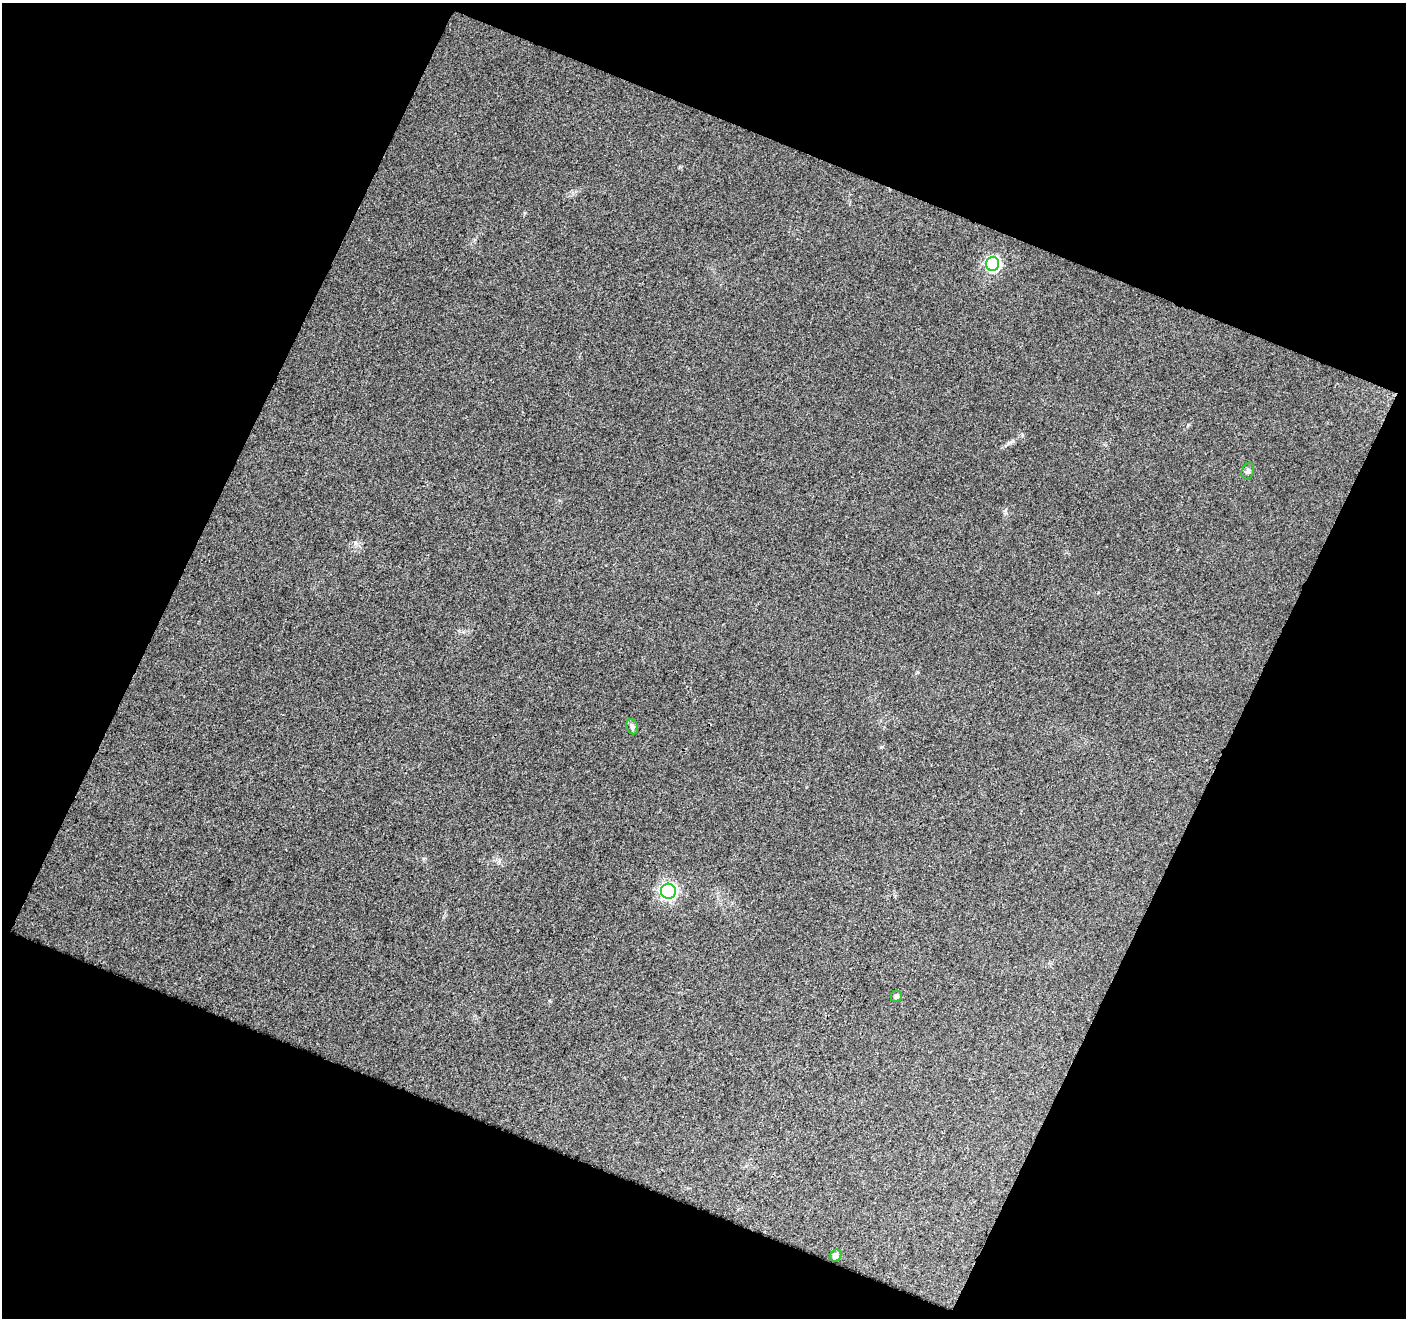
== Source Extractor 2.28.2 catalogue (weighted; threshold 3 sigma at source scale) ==
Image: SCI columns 3-1406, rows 61-1376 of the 1407 x 1434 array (HDU 1 of 3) = the unmasked area's bounding box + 8 px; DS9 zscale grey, full resolution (1 PNG px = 1 image px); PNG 1408 x 1320 px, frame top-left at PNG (2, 3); each listed source drawn as its Kron ellipse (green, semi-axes under 4 px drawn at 4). Shown black and unused: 44% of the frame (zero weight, under 3 of 4 exposures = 2% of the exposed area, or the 3 px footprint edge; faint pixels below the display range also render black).
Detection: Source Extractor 2.28.2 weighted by HDU 2 'WHT'. Background 0.0265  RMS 0.0065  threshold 0.0293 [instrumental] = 3 sigma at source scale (4.5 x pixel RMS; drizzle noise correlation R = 1.50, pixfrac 1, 0.0396/0.0396 arcsec/px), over >= 5 px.
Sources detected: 6; all 6 listed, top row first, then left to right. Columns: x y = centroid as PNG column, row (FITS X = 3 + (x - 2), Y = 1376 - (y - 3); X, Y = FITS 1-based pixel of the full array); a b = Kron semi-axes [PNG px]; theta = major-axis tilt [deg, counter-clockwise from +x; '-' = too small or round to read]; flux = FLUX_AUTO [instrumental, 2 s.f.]
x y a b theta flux
993 264 7 6 - 100
1248 471 8 6 70 1.7
632 727 8 6 -69 1.6
668 891 7 7 - 160
896 996 6 5 - 2.1
835 1255 6 5 - 2.9